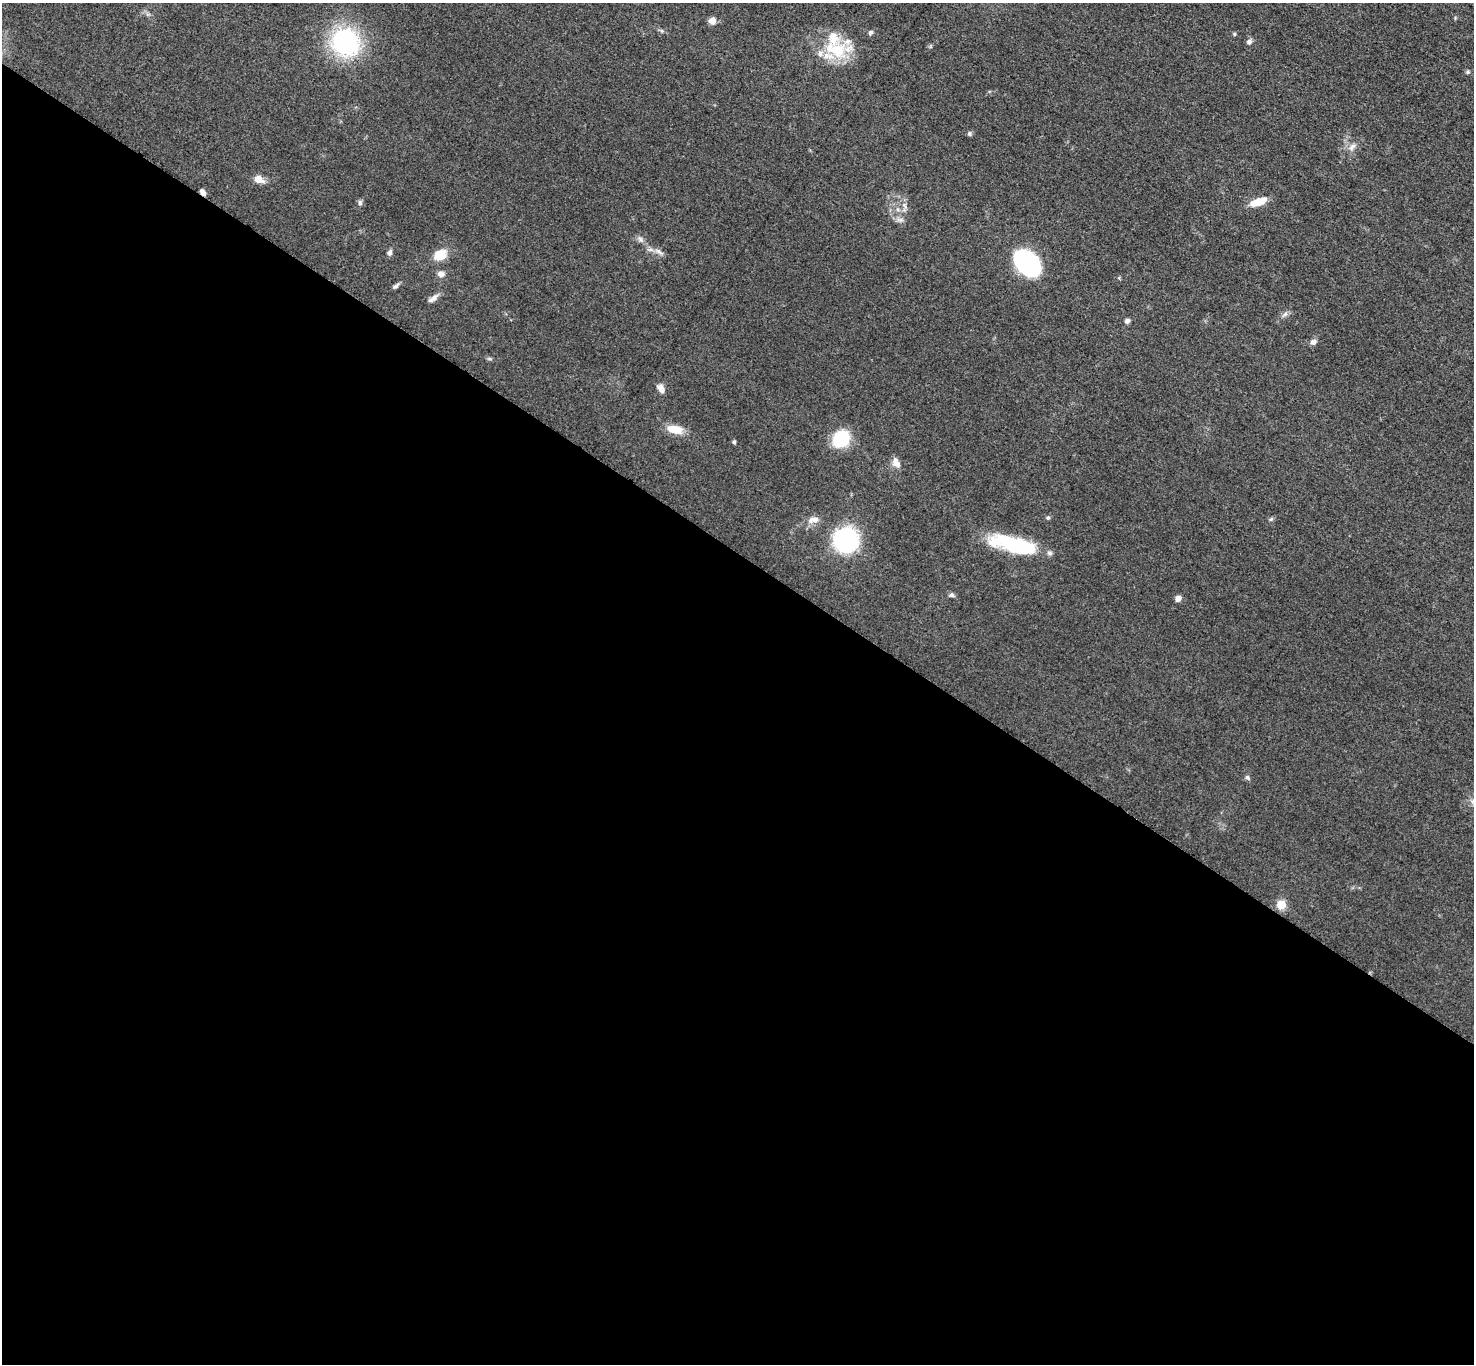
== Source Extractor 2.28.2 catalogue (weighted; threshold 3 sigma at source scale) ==
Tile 14 of 4 x 4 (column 2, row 4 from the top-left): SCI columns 1485-2956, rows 163-1524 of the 5910 x 5915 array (HDU 1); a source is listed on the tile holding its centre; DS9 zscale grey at full resolution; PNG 1476 x 1366 px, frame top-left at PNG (2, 3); no overlay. Shown black and unused: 60% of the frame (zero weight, under 3 of 5 exposures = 1% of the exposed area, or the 3 px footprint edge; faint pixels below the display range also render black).
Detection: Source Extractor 2.28.2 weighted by HDU 2 'WHT'; one run over the whole footprint, this tile lists its part. Background 0.053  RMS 0.0057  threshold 0.0257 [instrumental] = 3 sigma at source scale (4.5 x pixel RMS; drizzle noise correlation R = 1.50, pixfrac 1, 0.05/0.05 arcsec/px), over >= 5 px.
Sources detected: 47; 1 inside a brighter object's white glare — not listed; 4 inside a brighter listed object's ellipse — not listed separately; the other 42 listed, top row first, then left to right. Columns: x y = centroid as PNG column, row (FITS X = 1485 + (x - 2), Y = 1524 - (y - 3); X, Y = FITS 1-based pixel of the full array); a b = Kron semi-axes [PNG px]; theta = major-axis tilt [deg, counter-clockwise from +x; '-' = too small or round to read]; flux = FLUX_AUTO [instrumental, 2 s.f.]
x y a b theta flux
712 20 7 7 - 4.1
662 31 6 4 -71 0.73
870 33 7 5 59 1.2
345 42 23 21 -46 81
1249 42 7 6 - 1.7
836 49 34 21 -18 27
1468 72 6 4 89 0.71
969 133 6 6 - 1.1
1352 147 12 7 49 2.8
258 179 10 7 -25 6.1
202 192 7 4 -59 2.2
1258 202 20 8 19 9.5
360 203 6 6 - 1.4
904 205 8 4 -59 1.6
900 220 10 6 9 2
640 239 9 6 -49 1.8
390 252 9 5 76 1.7
659 252 15 4 -33 2.3
440 255 15 11 27 10
1027 263 23 16 -43 91
441 274 9 7 -6 2.5
1119 278 5 3 - 0.6
395 286 10 5 33 1.4
434 298 13 6 50 2.8
1285 314 8 5 44 1.5
1127 321 6 6 - 1.5
1313 342 7 7 - 2.3
661 388 11 7 -52 3.4
675 429 18 9 -11 9.5
841 439 11 10 - 44
734 442 5 4 - 0.78
896 462 14 9 -61 3.7
1048 518 5 5 - 0.82
1271 519 7 4 44 0.92
813 520 16 8 10 4.3
846 540 16 15 - 95
1009 543 49 19 -18 36
951 595 7 6 - 1.4
1178 598 7 6 - 2.9
1247 777 7 5 -56 1.2
1473 801 8 6 89 2.5
1281 905 5 5 - 22
Overlapping masked pixels (flux is a lower limit): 1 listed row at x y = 202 192
Isophote crosses this tile's border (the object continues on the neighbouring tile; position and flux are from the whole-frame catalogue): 1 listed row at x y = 1473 801